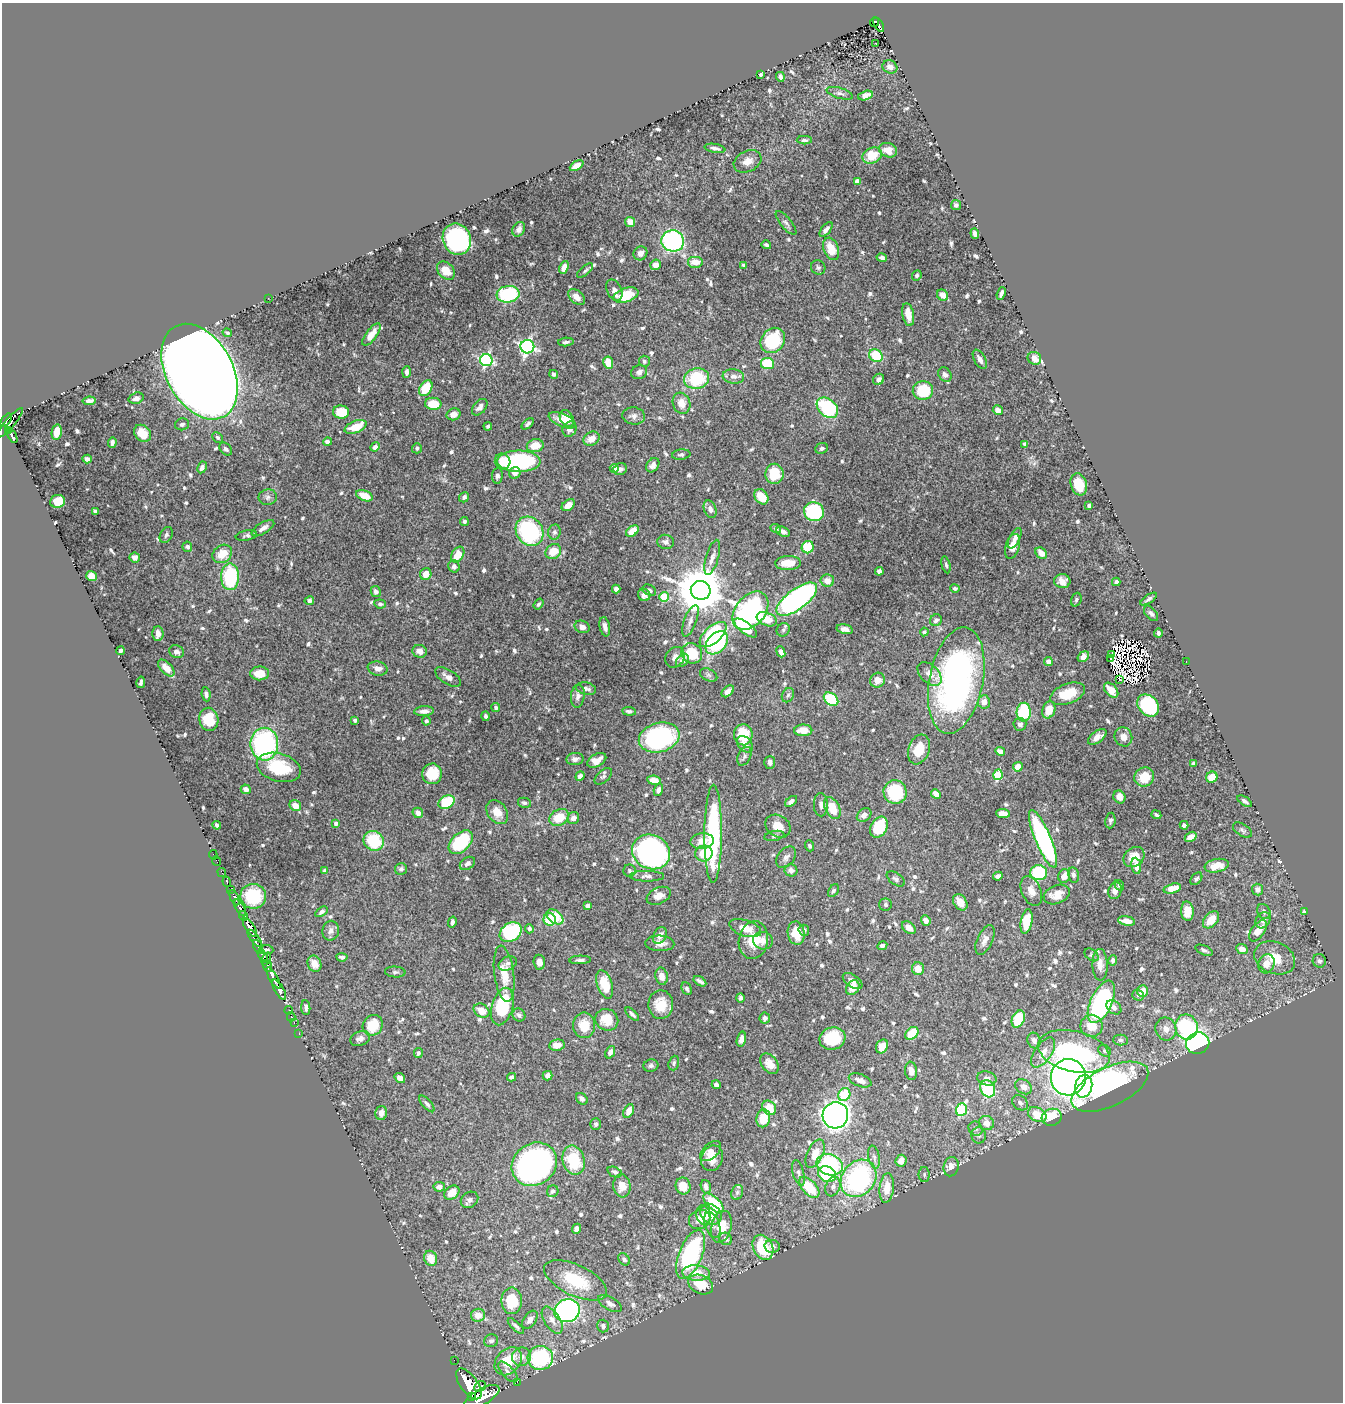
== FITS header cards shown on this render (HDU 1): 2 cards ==
NAXIS1  =                 1341
NAXIS2  =                 1400

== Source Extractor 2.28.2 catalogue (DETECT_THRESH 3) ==
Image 1341 x 1400 px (HDU 1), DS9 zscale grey, 1 PNG px = 1 image px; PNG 1345 x 1404 px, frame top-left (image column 1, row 1400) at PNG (2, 3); each listed source drawn as its Kron ellipse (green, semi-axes under 4 px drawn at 4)
Background 1.96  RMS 0.014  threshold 0.0418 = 3 sigma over >= 5 px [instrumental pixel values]
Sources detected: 767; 14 with non-positive FLUX_AUTO (blend fragments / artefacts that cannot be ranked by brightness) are neither listed nor drawn; of the other 753, the 500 brightest by FLUX_AUTO listed and drawn (253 fainter detections omitted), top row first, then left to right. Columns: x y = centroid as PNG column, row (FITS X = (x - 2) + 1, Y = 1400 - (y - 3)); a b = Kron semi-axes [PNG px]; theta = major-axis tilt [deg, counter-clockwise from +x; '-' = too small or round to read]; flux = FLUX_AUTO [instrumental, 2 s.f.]
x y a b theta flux
875 22 5 4 - 140
879 25 8 4 -59 170
876 43 3 2 - 5.5
890 67 7 6 - 5.6
760 74 4 3 - 3.1
780 77 5 4 - 3.1
840 93 13 5 -16 3.4
865 95 7 4 17 9.1
804 140 7 4 0 2.3
715 148 10 4 -10 3.7
888 150 9 7 -19 10
872 155 10 7 24 20
748 161 14 10 26 8.5
577 166 7 4 28 8.3
858 181 4 4 - 10
956 205 5 5 - 2.3
630 222 5 5 - 8.3
786 223 15 5 -50 3.1
519 229 8 6 61 4.3
826 229 9 4 50 3.9
975 234 5 4 - 3.8
457 239 16 14 -69 220
673 241 11 10 - 160
766 245 5 4 - 2.3
831 249 11 7 -69 17
640 253 7 6 - 4.3
882 258 5 4 - 2.4
695 262 8 6 0 13
655 265 5 5 - 7.7
744 265 4 3 - 2.1
564 267 7 4 65 6.2
818 267 7 7 - 2.3
446 271 10 7 -45 12
585 271 10 4 40 2.2
917 275 5 4 - 2.1
614 290 11 7 -64 4.5
508 294 11 8 8 74
1001 294 6 3 69 3.1
626 295 13 7 18 36
942 295 6 5 - 5.8
577 297 10 6 -43 7.5
268 298 2 2 - 8.9
908 315 12 5 -79 11
227 333 5 4 - 2.1
371 334 13 5 53 11
773 340 13 11 49 64
566 342 8 3 4 2.5
527 347 7 7 - 250
876 356 7 6 - 41
1034 358 7 6 - 9.5
980 359 10 5 -61 5.1
486 360 6 6 - 150
644 361 6 5 - 2.1
608 363 6 5 - 17
767 363 6 5 - 37
200 372 51 33 -61 6400
407 372 6 4 87 3.4
639 372 8 6 29 4.8
554 374 4 3 - 2
945 375 7 6 - 3.7
733 376 11 7 -7 4.8
696 379 12 10 12 50
879 379 6 5 - 4.3
426 388 8 6 59 29
923 391 10 9 - 44
136 398 8 5 17 3.7
89 401 6 4 9 3.8
682 403 11 8 -72 11
433 404 8 6 -4 21
480 407 9 6 50 4
827 408 12 8 -42 77
998 410 5 4 - 6.2
341 412 8 6 -5 26
454 414 7 6 - 6.2
634 416 11 8 -5 4.9
567 418 9 6 -58 11
6 420 7 3 55 1000
562 420 14 6 -23 13
10 423 19 5 49 1200
182 424 7 6 - 2.9
528 424 7 3 40 2.4
488 426 4 4 - 2
356 427 11 6 21 23
570 429 8 6 63 6.1
9 430 4 3 - 260
57 432 8 5 79 14
142 433 9 7 -47 17
12 436 8 3 -59 570
217 437 6 4 -45 2
591 439 8 6 30 8.8
327 442 4 4 - 3.7
112 443 5 4 - 2.8
1025 444 4 4 - 2.3
535 446 8 6 13 18
375 447 5 4 - 3.7
417 448 5 5 - 2.1
822 448 6 5 - 2.5
226 449 7 5 -45 2.6
681 455 9 5 6 2.6
87 459 4 4 - 4.1
503 461 8 7 - 12
519 461 21 11 0 110
653 465 8 6 52 4.6
202 467 6 4 63 3.9
614 468 4 4 - 9.3
620 469 7 5 18 2.7
515 473 6 5 - 4.4
774 474 10 9 - 28
497 476 8 5 85 2.8
1079 484 11 8 -72 29
364 496 8 5 -21 13
268 497 9 8 - 3.5
464 497 5 4 - 2.8
761 497 8 6 -53 15
58 501 7 6 - 22
568 505 7 5 40 8.3
1089 506 4 3 - 4.4
710 509 9 6 -68 4.3
95 511 4 3 - 2.3
814 512 10 9 - 81
464 522 4 4 - 2.1
263 528 13 5 32 5.1
776 529 5 4 - 2.2
530 531 15 13 -54 110
632 531 7 4 38 15
554 532 7 6 - 2.6
783 532 7 4 -25 3.8
166 535 8 6 63 2.5
246 536 11 5 11 2.4
1015 538 11 5 63 4.5
666 542 8 7 - 3.2
1012 546 13 7 73 11
187 547 5 5 - 2.4
808 547 6 6 - 33
553 551 8 7 - 16
1041 553 6 5 - 9.4
222 554 10 8 37 17
458 555 8 5 59 15
135 557 5 5 - 4
712 557 18 6 74 6.1
788 563 13 7 2 16
946 565 9 4 -77 2.1
454 566 6 5 - 2.9
879 571 4 4 - 4
426 574 6 5 - 9.3
91 576 5 5 - 12
230 577 13 9 -90 73
827 581 6 6 - 8.7
1062 581 8 7 - 6.9
1116 582 4 4 - 2.8
955 588 5 4 - 2.2
616 589 4 4 - 4
649 590 7 5 -28 2.5
701 590 10 9 - 4900
376 591 5 5 - 4.2
644 595 6 6 - 4
664 597 5 4 - 36
797 599 24 10 37 290
1149 599 9 4 33 2.4
1076 600 7 5 70 2.1
309 601 5 4 - 3.1
380 604 6 4 -6 2.4
539 604 6 4 54 2.2
750 611 22 15 51 300
1151 613 9 5 -50 3
767 619 10 6 -22 19
936 620 6 5 - 3.5
690 621 17 6 69 5.6
582 627 8 6 -22 5.1
605 627 10 5 -79 4.8
746 628 14 5 -38 26
845 629 8 4 -15 4.1
783 630 7 6 - 2.1
924 632 4 4 - 2.1
158 633 7 5 -88 5.3
1158 633 4 3 - 2.4
713 634 16 8 42 100
717 643 13 9 47 95
120 651 4 3 - 3.6
420 651 7 6 - 5.4
176 652 7 6 - 4.1
781 652 5 3 - 6
692 653 11 10 - 29
1112 655 3 2 - 3.5
675 657 11 9 53 4.6
1083 657 6 4 36 7.6
1110 659 2 2 - 2.7
682 661 7 5 42 5.4
1186 661 2 2 - 6.6
1048 662 4 4 - 5.2
166 668 10 5 -46 7.9
378 668 10 7 -11 6.1
260 673 9 7 -3 15
929 674 14 9 -44 7.7
709 675 9 6 -27 2.4
448 677 14 7 -32 5.9
878 680 7 7 - 7.5
1119 680 3 2 - 2.1
956 681 54 27 79 340
141 682 6 3 79 2.2
586 689 10 6 -13 4.4
1111 690 9 5 -48 13
728 691 7 4 42 5.3
206 694 7 4 -83 3.5
1068 694 18 10 21 26
788 695 7 5 61 2.2
578 696 11 7 84 4.8
831 699 8 5 -38 50
984 702 6 6 - 8.2
1148 705 12 9 -46 84
496 708 4 4 - 2.3
1049 710 9 6 72 15
424 711 10 5 3 4.8
629 711 7 4 -6 2.6
1024 712 9 7 88 74
485 716 5 4 - 2.3
209 719 11 9 -80 26
355 720 4 3 - 2.1
426 721 4 4 - 2.4
1020 724 6 6 - 3.6
803 730 9 5 2 13
743 735 10 9 - 28
659 737 21 14 15 140
1097 737 11 5 36 5.7
1123 737 10 8 -65 6.5
264 744 16 14 89 160
745 744 9 6 -46 5.5
919 749 15 10 70 19
1000 751 5 4 - 5.5
744 756 10 6 63 3
575 759 8 6 7 3.9
597 760 10 6 28 8.1
770 762 6 5 - 3.1
1193 763 4 3 - 2.2
279 767 22 14 -16 45
1018 767 5 4 - 14
432 774 10 10 - 27
998 775 5 4 - 46
580 776 5 4 - 4
603 776 10 6 43 2.8
1144 777 10 9 - 21
1212 777 6 5 - 15
654 780 7 4 -7 8.6
246 789 5 5 - 5.5
658 790 6 4 74 3.6
895 792 12 11 - 51
936 794 5 4 - 8.5
1119 797 7 5 -57 8.9
791 801 7 4 41 3.8
1245 801 8 4 -34 2.8
447 802 8 6 29 40
524 803 6 5 - 2.6
821 805 11 7 -89 4.3
295 806 6 5 - 10
832 808 12 7 -62 23
497 812 13 9 -52 12
418 813 5 5 - 5.2
1003 814 7 4 -7 9
864 815 8 6 39 5.3
1156 815 5 3 - 2
559 817 10 8 31 23
573 818 6 5 - 6
1110 820 8 5 84 2.6
336 823 4 4 - 3.1
217 825 4 3 - 2.3
1184 825 4 4 - 3
778 826 13 10 -34 13
879 827 11 8 59 51
1242 830 11 6 -33 2.5
713 834 49 8 90 130
774 836 10 5 12 2.3
1191 837 6 4 32 6.8
1043 839 31 8 -67 190
374 841 10 9 - 48
702 841 12 8 5 11
461 842 14 9 44 66
809 846 5 4 - 2.5
651 852 19 17 -25 330
704 853 8 8 - 26
213 855 5 2 - 31
786 857 12 8 52 4.1
1134 857 11 9 41 14
217 861 5 2 - 34
467 863 8 5 35 3.3
1136 866 8 5 -82 7
1217 866 12 6 11 14
401 869 6 6 - 3.1
791 870 6 6 - 5
325 871 4 3 - 2
629 871 6 6 - 2.1
222 872 4 2 - 43
1039 873 8 7 - 60
1073 875 8 5 -78 3.3
647 876 17 5 0 4.2
998 876 5 4 - 3.4
1064 876 7 6 - 6.8
896 879 10 6 -37 3
1196 879 7 5 50 2
227 882 5 3 - 150
1119 885 5 4 - 2.1
1172 888 9 5 15 15
1257 889 6 5 - 4.8
231 890 3 2 - 210
833 891 7 4 57 2.3
1031 891 16 9 -67 8.3
1115 891 9 6 70 6.3
1057 894 13 9 22 11
253 896 13 12 - 45
659 896 13 8 25 7.6
235 898 8 3 -66 620
960 902 9 6 -56 9.4
885 905 6 6 - 2.2
587 906 4 4 - 5
240 908 9 4 -59 2900
1187 911 10 6 -86 15
1264 911 8 6 -60 3.1
321 912 7 4 34 2.7
1304 912 4 3 - 2.2
244 916 5 3 - 1100
555 917 9 6 -38 28
550 919 6 6 - 41
926 920 5 4 - 6.5
1211 920 10 6 50 16
1263 920 8 7 - 4.5
1126 921 8 4 -11 8.6
452 922 5 3 - 3.3
1026 922 12 5 79 20
250 927 11 4 -58 6200
745 928 16 8 -18 14
909 928 8 5 -38 6.3
529 929 5 4 - 2.5
804 930 6 5 - 2.3
331 931 10 8 79 4.4
1258 931 12 6 53 12
511 932 12 9 34 93
796 933 12 8 -81 18
660 936 9 6 63 7.1
255 938 10 3 -52 1400
753 940 19 14 79 24
985 940 16 7 65 6.1
763 941 10 8 -14 7.8
660 943 14 8 -3 7.1
882 946 5 4 - 4.1
258 947 7 3 -66 960
266 949 7 4 -8 2.4
1242 949 6 5 - 7.5
1204 950 9 4 -24 2.3
1091 955 8 5 -40 2
263 956 7 3 -61 1800
342 957 5 4 - 3
1275 958 21 15 -23 22
266 959 7 2 69 860
580 960 11 4 2 3
1113 960 5 4 - 3.2
1319 961 7 6 - 2.7
539 962 7 5 -83 6.8
508 963 9 6 26 2.9
314 964 8 6 -66 11
1266 964 10 8 73 8.2
1100 965 16 7 -89 8.4
267 966 6 3 -66 360
918 969 6 6 - 11
395 972 10 5 -5 2.2
504 974 28 10 -83 18
662 976 9 6 -78 6.9
273 978 12 3 -60 4000
700 981 7 3 -31 2.7
853 981 11 6 -35 4.8
605 984 15 7 -71 28
853 988 8 6 54 10
687 989 6 4 -62 2.5
279 990 11 4 -61 3500
1142 991 6 5 - 10
1138 995 6 5 - 2
740 998 5 4 - 2.6
1101 1002 23 10 65 160
661 1005 14 12 -89 20
502 1006 19 10 74 64
1114 1007 8 6 -42 4.5
306 1008 7 4 -86 3.5
289 1010 4 3 - 98
481 1011 8 6 -35 12
632 1014 8 4 -44 2.5
519 1015 7 6 - 2.9
291 1017 5 3 - 68
765 1018 5 5 - 3.7
1018 1019 9 6 66 36
607 1020 12 10 -31 21
294 1022 3 2 - 52
373 1025 11 9 53 26
584 1025 13 11 90 17
1092 1026 11 11 - 16
1186 1027 12 11 - 87
1166 1029 11 10 - 8
299 1033 3 2 - 47
912 1033 7 5 43 23
832 1038 13 11 18 38
360 1039 10 7 20 5
741 1039 7 4 75 5
1120 1040 7 5 -1 2.4
1034 1041 8 6 -71 4.8
1198 1043 12 10 20 340
557 1045 8 6 9 8.5
882 1046 7 5 61 14
1074 1051 36 20 -14 180
1104 1051 7 5 -35 2.1
610 1052 6 4 68 3.7
418 1053 5 4 - 2.7
1043 1053 17 8 55 11
674 1063 7 5 71 2
770 1064 11 7 -52 9.8
651 1066 7 6 - 2.4
911 1071 9 6 -83 5.8
548 1076 5 4 - 4.1
512 1077 4 4 - 3.1
1068 1077 18 17 - 470
400 1078 6 4 -38 7.4
987 1078 9 7 -16 4.3
860 1080 12 6 -20 6.6
716 1085 4 4 - 4.8
1084 1086 11 8 76 150
1024 1087 9 7 -34 7.7
1110 1087 41 19 26 240
988 1089 9 7 -63 56
844 1094 7 5 60 30
582 1099 6 5 - 3.4
1020 1103 9 6 -41 3
427 1104 10 4 -49 2.9
769 1108 8 6 -48 16
961 1110 6 5 - 88
629 1111 7 5 64 8.3
381 1113 7 5 76 6.6
835 1115 13 13 - 580
1037 1115 10 7 -28 21
1052 1117 10 8 16 32
763 1118 9 7 79 20
987 1123 7 7 - 7
596 1124 6 5 - 2.3
976 1129 7 6 - 2.3
979 1135 8 7 - 2.2
711 1151 12 7 42 6.7
815 1154 15 8 65 14
874 1157 11 5 -79 3.3
712 1158 13 10 70 11
574 1160 15 11 -76 40
901 1161 6 5 - 9
534 1164 24 20 36 430
830 1165 13 10 -20 79
951 1167 10 7 76 7.6
615 1172 7 5 -25 2.3
798 1173 13 5 -75 3.4
827 1174 9 7 -27 60
924 1175 7 5 -89 2.2
859 1178 20 16 52 160
622 1186 11 8 -83 11
683 1186 8 7 - 14
439 1187 6 5 - 4.6
706 1187 7 5 -74 3.8
809 1187 13 7 -48 32
833 1187 10 7 69 4.8
887 1188 15 7 84 14
553 1191 6 5 - 3
737 1192 8 5 69 2.5
452 1193 8 6 36 13
469 1200 9 7 35 3.9
713 1203 13 6 -43 38
711 1214 12 9 -43 15
703 1215 10 7 -76 6.6
700 1220 11 9 25 7.4
712 1225 13 7 -71 5
721 1227 16 10 75 17
576 1229 5 4 - 4.3
726 1239 6 6 - 3.1
772 1246 7 6 - 4.2
763 1247 13 9 -64 43
691 1254 26 11 67 150
431 1258 7 6 - 16
624 1259 7 5 -50 2.5
696 1273 14 7 -3 16
575 1280 34 15 -25 42
701 1285 13 9 -24 22
512 1301 13 10 90 37
610 1304 13 6 -30 5.4
567 1311 13 11 18 230
478 1315 7 6 - 12
530 1320 10 6 55 5.1
552 1320 15 7 -57 7.1
516 1326 10 4 -44 2.8
603 1326 6 6 - 3.3
491 1341 7 6 - 3
521 1357 9 9 - 7.1
540 1358 13 12 - 86
454 1360 2 2 - 18
508 1361 16 11 47 27
508 1372 13 6 -48 4.2
517 1382 2 2 - 21
469 1384 18 8 -54 11000
480 1387 6 5 - 950
472 1396 4 2 - 89
482 1397 20 8 30 15000
At the frame edge (FLAGS 8, measured only in part): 1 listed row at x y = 482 1397
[253 fainter detections neither listed nor drawn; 14 non-positive-flux detections neither listed nor drawn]